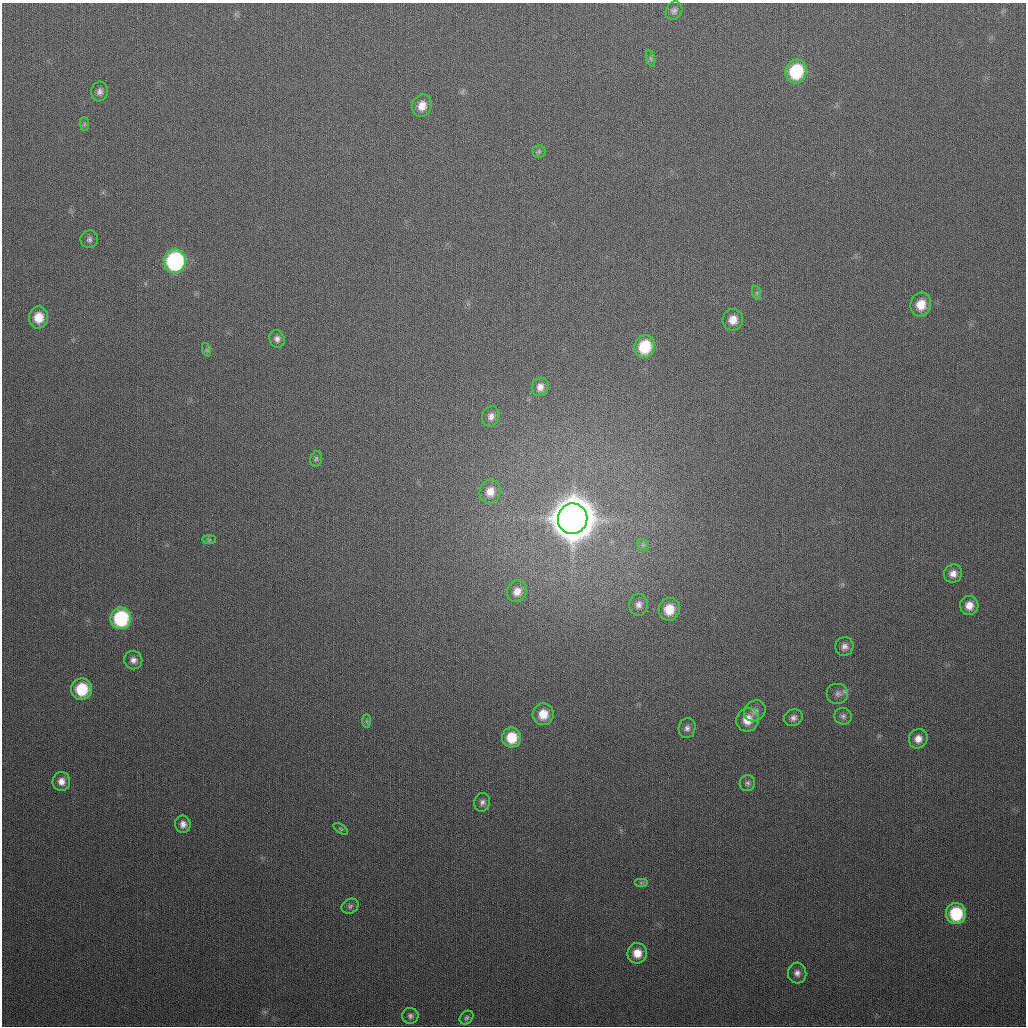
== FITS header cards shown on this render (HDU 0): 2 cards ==
NAXIS1  =                 1024
NAXIS2  =                 1024

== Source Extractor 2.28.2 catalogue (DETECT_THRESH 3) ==
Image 1024 x 1024 px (HDU 0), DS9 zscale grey, 1 PNG px = 1 image px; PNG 1028 x 1028 px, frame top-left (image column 1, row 1024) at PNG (2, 3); each listed source drawn as its Kron ellipse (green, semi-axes under 4 px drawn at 4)
Background 307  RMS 12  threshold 36.2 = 3 sigma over >= 5 px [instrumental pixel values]
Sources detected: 54; all 54 listed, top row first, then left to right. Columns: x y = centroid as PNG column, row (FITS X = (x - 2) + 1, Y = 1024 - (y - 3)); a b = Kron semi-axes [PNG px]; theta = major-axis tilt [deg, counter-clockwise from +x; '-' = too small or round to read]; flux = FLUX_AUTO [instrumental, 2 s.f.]
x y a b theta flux
674 11 9 8 - 3.0e+03
650 58 8 3 -71 1.5e+03
796 71 12 10 70 5.0e+04
100 91 10 8 82 3.6e+03
422 106 11 9 71 8.9e+03
84 124 7 4 -90 1.4e+03
539 151 6 6 - 1.8e+03
89 239 9 8 - 2.8e+03
175 261 11 11 - 1.3e+05
757 293 7 4 -72 1.4e+03
921 305 12 10 74 1.4e+04
38 318 11 9 86 1.5e+04
733 320 11 10 - 9.0e+03
277 339 9 7 -73 3.3e+03
645 347 11 10 - 3.4e+04
207 350 7 4 -71 1.3e+03
540 387 9 8 - 5.0e+03
491 416 10 8 68 4.1e+03
316 459 8 5 74 1.6e+03
490 492 12 10 76 8.2e+03
573 519 15 14 - 4.0e+06
209 540 7 4 0 1.5e+03
643 545 7 5 -44 1.9e+03
953 574 9 9 - 5.4e+03
517 591 11 10 - 7.1e+03
639 605 11 9 89 4.7e+03
969 605 9 9 - 7.9e+03
669 609 11 10 - 1.7e+04
121 618 11 10 - 6.9e+04
844 646 9 9 - 4.0e+03
133 660 9 9 - 4.4e+03
82 689 11 10 - 3.3e+04
838 693 11 10 - 4.3e+03
755 711 11 10 - 4.9e+03
543 714 11 10 - 1.4e+04
843 716 9 8 - 2.6e+03
793 718 9 8 - 3.6e+03
747 720 12 11 - 1.2e+04
367 721 7 4 -89 1.4e+03
687 728 10 8 77 3.7e+03
512 738 10 9 - 2.2e+04
918 739 10 9 - 7.0e+03
61 781 9 9 - 6.0e+03
747 783 8 7 - 2.4e+03
482 802 9 8 - 3.3e+03
183 824 8 7 - 4.5e+03
341 829 8 4 -35 1.4e+03
641 883 7 4 0 1.4e+03
350 906 9 7 32 2.3e+03
956 914 10 10 - 4.1e+04
637 953 10 9 - 1.2e+04
797 973 10 9 - 4.3e+03
410 1016 8 8 - 2.7e+03
467 1018 8 6 43 1.8e+03